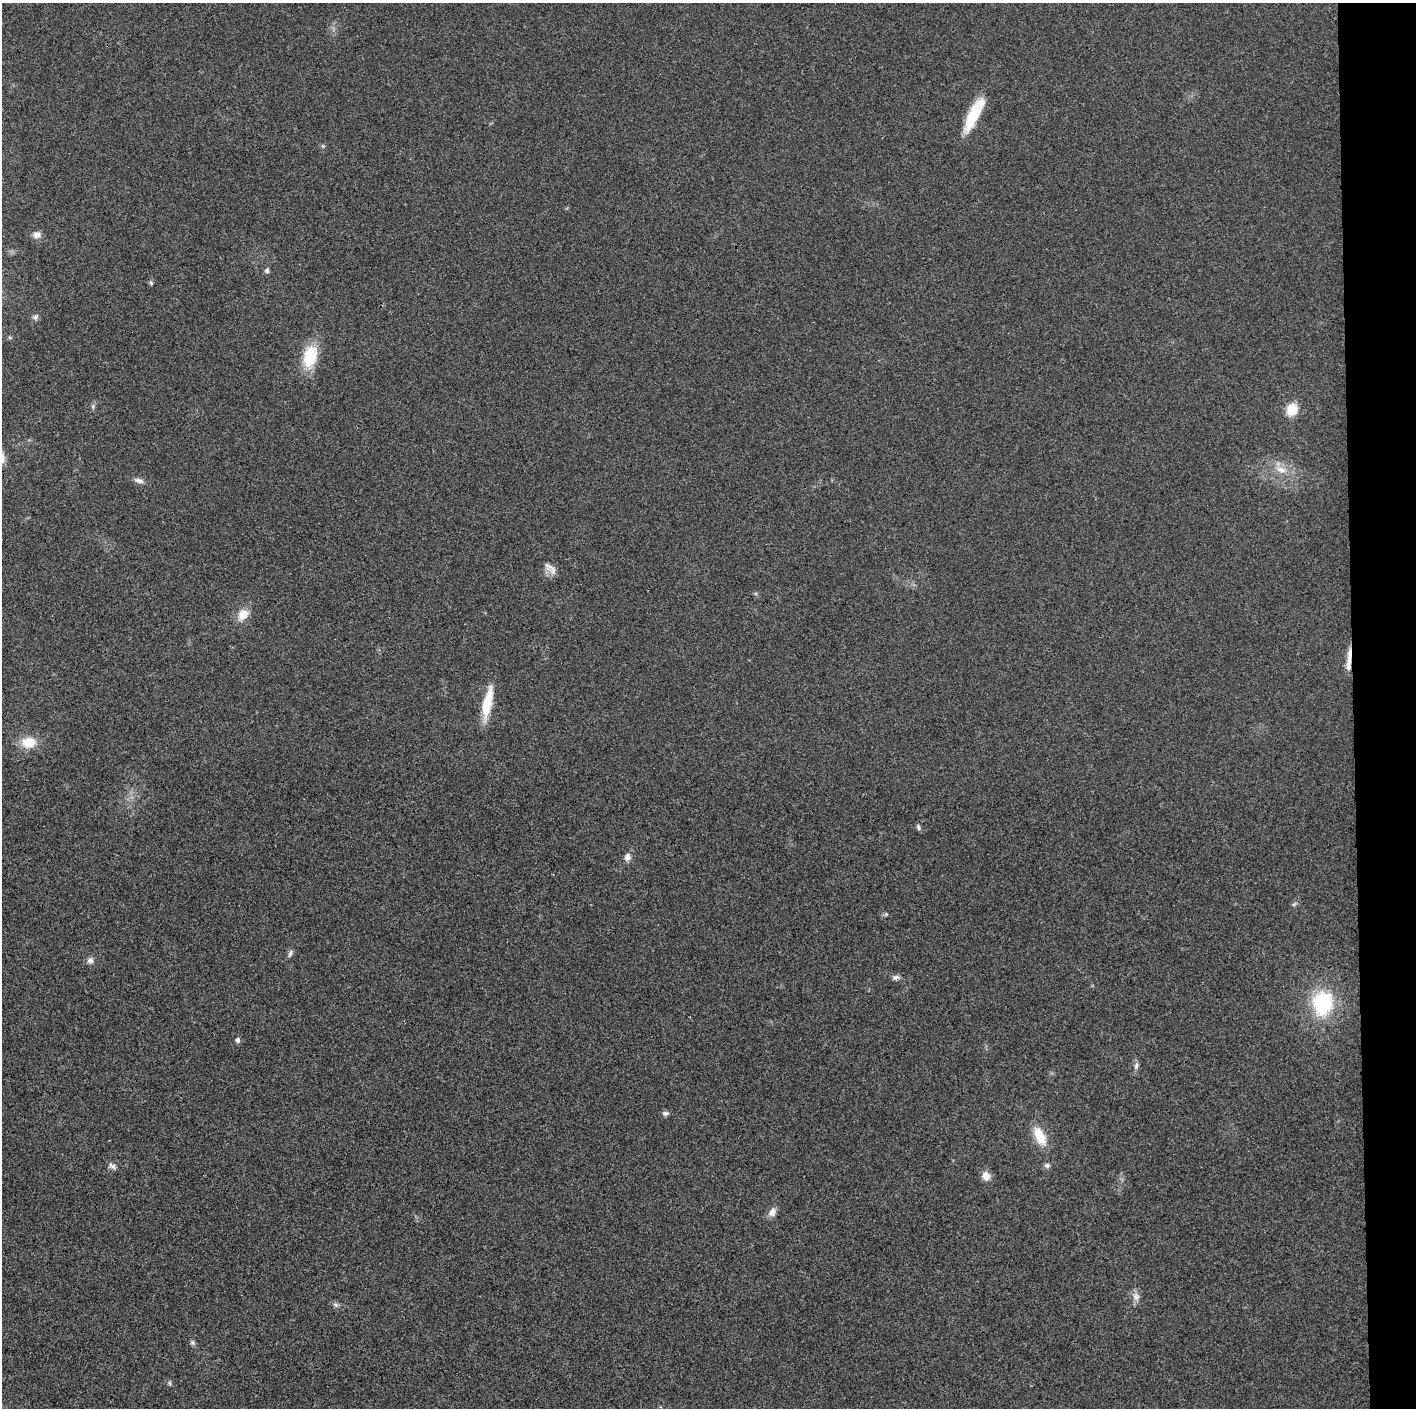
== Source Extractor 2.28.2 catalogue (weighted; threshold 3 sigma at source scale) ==
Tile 6 of 3 x 3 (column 3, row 2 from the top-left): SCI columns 2832-4245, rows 1407-2812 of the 4247 x 4221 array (HDU 1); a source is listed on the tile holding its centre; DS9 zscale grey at full resolution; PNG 1418 x 1410 px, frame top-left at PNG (2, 3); no overlay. Shown black and unused: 4% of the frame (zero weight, under 3 of 4 exposures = <1% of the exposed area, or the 3 px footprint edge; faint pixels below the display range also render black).
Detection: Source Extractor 2.28.2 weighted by HDU 2 'WHT'; one run over the whole footprint, this tile lists its part. Background 0.0243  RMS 0.0055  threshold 0.0246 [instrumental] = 3 sigma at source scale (4.5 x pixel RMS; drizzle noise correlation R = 1.50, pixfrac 1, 0.05/0.05 arcsec/px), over >= 5 px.
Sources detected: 35; all 35 listed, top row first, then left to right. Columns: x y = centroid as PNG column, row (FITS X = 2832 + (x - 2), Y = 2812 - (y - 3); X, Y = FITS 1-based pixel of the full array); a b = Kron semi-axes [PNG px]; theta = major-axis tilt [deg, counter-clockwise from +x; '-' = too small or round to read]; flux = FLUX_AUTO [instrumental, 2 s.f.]
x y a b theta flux
974 115 41 11 63 21
323 146 5 5 - 0.66
37 234 9 7 7 3.2
267 270 5 5 - 1.5
151 283 6 4 -46 0.8
35 317 8 7 - 1.5
310 356 20 12 76 24
93 406 7 4 72 0.99
1292 409 12 10 65 10
1281 469 16 8 -18 5.8
139 481 15 6 -17 2.3
548 566 15 9 -47 3.9
243 614 15 12 48 7
1349 656 27 6 85 6.2
487 703 36 9 78 16
28 742 13 10 3 13
918 827 8 5 -69 1.1
628 857 8 7 - 3.1
886 914 6 4 45 0.75
290 953 12 5 67 1.5
90 960 8 8 - 2
896 978 9 6 -1 1.9
1322 1003 22 19 83 42
238 1040 5 5 - 1.7
1136 1066 11 6 80 1.8
665 1113 9 6 10 1.6
1040 1136 23 11 -65 12
1047 1165 7 6 - 1.7
112 1166 12 6 -32 1.9
986 1176 10 9 - 4.6
772 1212 11 8 56 3.3
1136 1296 11 9 -64 3.2
336 1305 7 6 - 1.4
193 1342 6 6 - 1.1
170 1383 6 4 -87 0.85
Overlapping masked pixels (flux is a lower limit): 2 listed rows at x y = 1349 656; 896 978